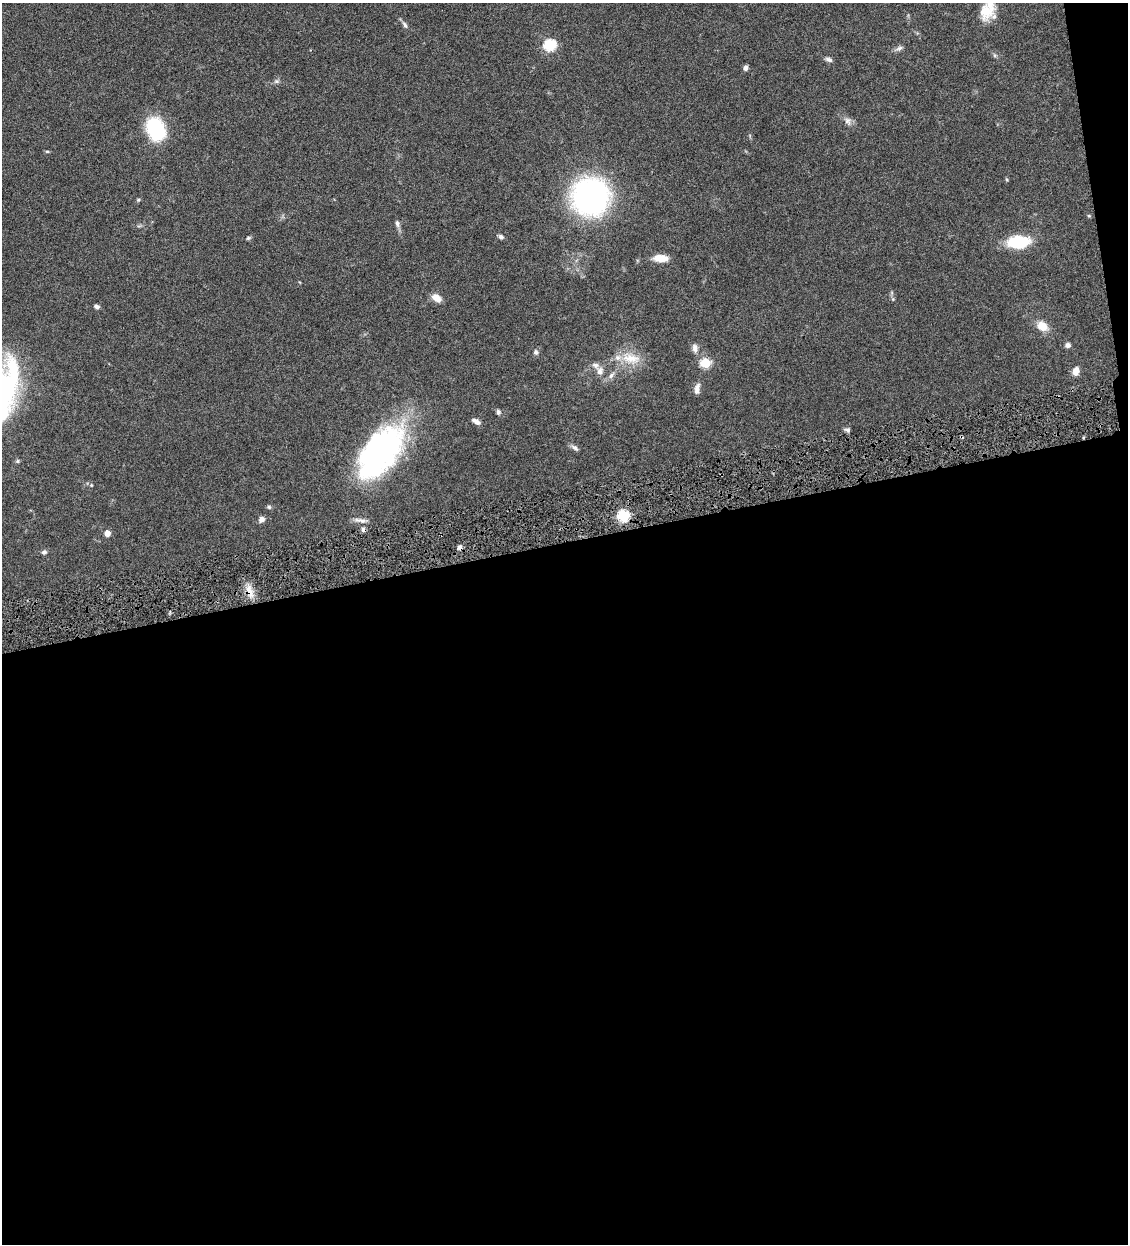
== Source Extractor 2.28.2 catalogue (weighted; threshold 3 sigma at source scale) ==
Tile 16 of 4 x 4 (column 4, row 4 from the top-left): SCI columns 3639-4764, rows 3-1244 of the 4911 x 4971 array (HDU 1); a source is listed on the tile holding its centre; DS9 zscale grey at full resolution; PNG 1130 x 1246 px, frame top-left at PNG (2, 3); no overlay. Shown black and unused: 58% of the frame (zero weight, under 4 of 8 exposures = <1% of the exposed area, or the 3 px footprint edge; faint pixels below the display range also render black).
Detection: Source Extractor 2.28.2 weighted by HDU 2 'WHT'; one run over the whole footprint, this tile lists its part. Background 0.0442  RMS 0.0037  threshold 0.0153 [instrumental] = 3 sigma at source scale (4.09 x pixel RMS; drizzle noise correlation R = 1.36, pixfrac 0.8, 0.05/0.05 arcsec/px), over >= 5 px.
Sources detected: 49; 2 cosmic-ray / hot-pixel residue — not listed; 2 inside a brighter listed object's ellipse — not listed separately; the other 45 listed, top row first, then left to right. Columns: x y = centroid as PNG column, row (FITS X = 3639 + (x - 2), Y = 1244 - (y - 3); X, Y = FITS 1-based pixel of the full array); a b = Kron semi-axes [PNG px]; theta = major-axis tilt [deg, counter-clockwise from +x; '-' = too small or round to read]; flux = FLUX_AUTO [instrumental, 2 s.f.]
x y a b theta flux
986 12 20 18 -79 6.9
405 25 9 5 -60 1
550 45 6 6 - 33
899 48 10 5 24 1.1
994 55 6 4 -71 0.52
829 59 9 5 -22 1
745 68 6 5 - 1.1
276 81 7 4 -18 0.6
848 121 12 8 -66 1.7
156 129 17 12 -62 34
47 151 6 4 -1 0.42
590 197 28 28 - 90
138 200 5 5 - 0.41
1089 216 5 3 - 0.35
397 223 11 5 -78 1.1
501 237 8 5 -32 0.86
248 238 6 5 - 0.53
1018 242 17 10 3 21
661 258 14 7 -3 5.1
437 298 11 7 -37 3.2
96 307 7 5 -4 0.86
1042 326 13 10 -37 4.5
1068 345 6 5 - 1.3
695 348 11 7 -79 1.6
536 352 7 6 - 0.87
631 358 29 14 -9 7.6
705 363 5 5 - 19
600 371 10 8 75 1.9
1076 371 11 8 79 2.2
611 375 10 5 53 1.3
697 389 15 6 79 1.7
498 412 6 5 - 0.87
476 421 10 5 -32 1.5
847 430 7 5 -2 0.76
575 448 11 6 -38 1.1
380 452 60 31 52 96
17 461 5 5 - 0.48
91 485 5 4 - 0.38
269 507 6 5 - 0.59
623 516 5 5 - 37
261 519 6 6 - 1.7
361 520 17 6 -10 1.9
107 533 6 6 - 2.1
44 552 6 5 - 0.86
249 591 20 7 -69 3.7
Overlapping masked pixels (flux is a lower limit): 1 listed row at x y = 249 591